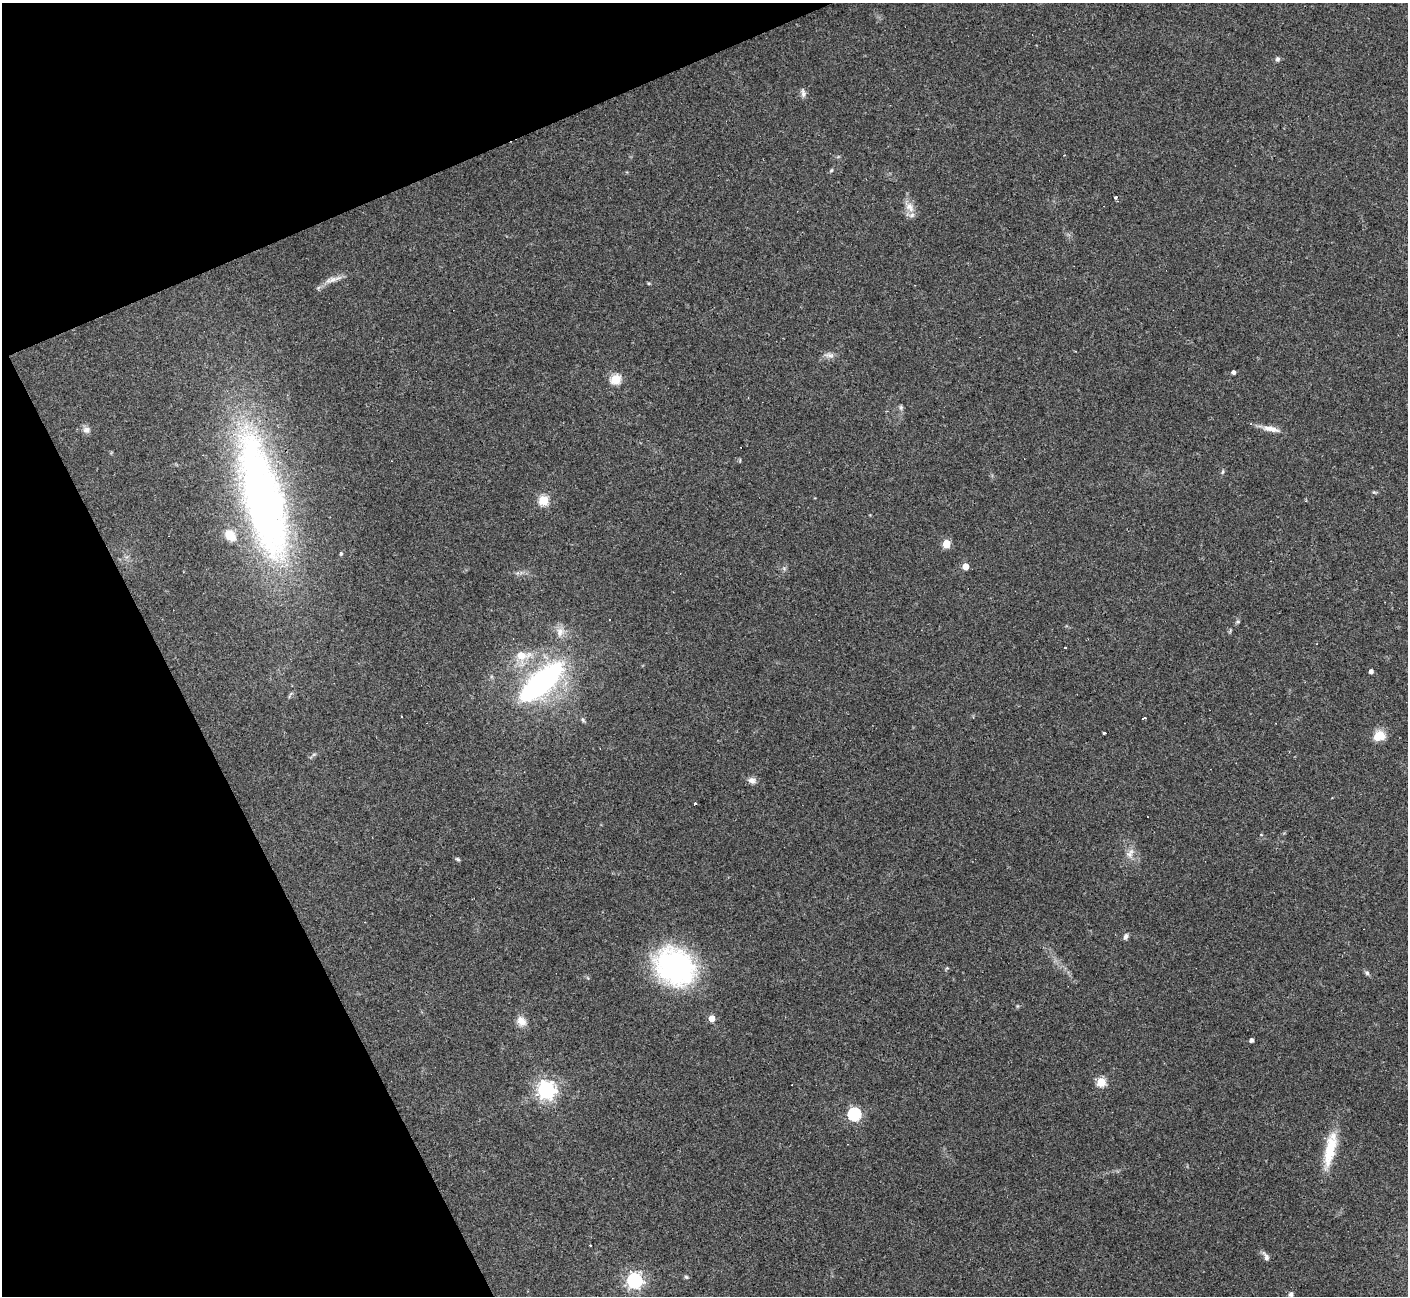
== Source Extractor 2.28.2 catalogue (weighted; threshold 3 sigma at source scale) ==
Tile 5 of 4 x 4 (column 1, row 2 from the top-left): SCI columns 1-1406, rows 2871-4164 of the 5622 x 5608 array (HDU 1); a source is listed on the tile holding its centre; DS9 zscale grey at full resolution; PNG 1410 x 1298 px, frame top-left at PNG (2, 3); no overlay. Shown black and unused: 21% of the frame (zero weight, under 3 of 4 exposures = <1% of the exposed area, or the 3 px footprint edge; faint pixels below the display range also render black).
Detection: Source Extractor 2.28.2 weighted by HDU 2 'WHT'; one run over the whole footprint, this tile lists its part. Background 0.0991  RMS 0.006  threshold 0.0269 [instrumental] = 3 sigma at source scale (4.5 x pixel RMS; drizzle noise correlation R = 1.50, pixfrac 1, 0.05/0.05 arcsec/px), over >= 5 px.
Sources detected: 52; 2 cosmic-ray / hot-pixel residue — not listed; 2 inside a brighter listed object's ellipse — not listed separately; the other 48 listed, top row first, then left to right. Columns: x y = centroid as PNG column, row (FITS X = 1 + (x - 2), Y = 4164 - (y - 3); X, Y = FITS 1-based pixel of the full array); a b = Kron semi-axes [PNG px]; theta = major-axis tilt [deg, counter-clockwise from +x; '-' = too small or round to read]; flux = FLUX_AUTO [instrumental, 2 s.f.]
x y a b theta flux
1277 59 6 6 - 1.3
803 93 12 6 -81 2.1
1064 155 3 3 - 0.41
831 170 5 4 - 0.79
1115 198 3 3 - 6.5
910 207 16 11 -59 5.8
333 279 27 6 17 4.6
829 355 15 6 -8 2.7
1234 372 4 4 - 2
615 379 5 5 - 39
901 407 7 5 -71 1.2
1271 429 23 7 -12 5.3
86 430 9 9 - 2.6
1222 472 6 4 87 0.8
1374 492 6 4 -18 0.78
263 498 162 45 -76 310
543 500 5 5 - 38
946 544 5 5 - 20
341 554 5 4 - 0.74
965 566 5 4 - 9.3
560 632 13 10 84 4.8
521 655 13 8 1 10
1371 671 4 4 - 2.1
541 682 32 12 42 200
401 716 3 2 - 0.99
1144 718 4 3 - 1.9
583 720 8 4 -55 1
1104 733 3 3 - 1.1
1379 736 15 12 21 7.7
752 780 10 7 -43 2.9
695 804 3 3 - 2.7
1129 854 10 8 -25 3.3
458 859 6 4 -27 0.96
1126 936 8 6 76 1.8
675 966 41 33 -37 120
947 968 5 5 - 0.73
1367 973 7 6 - 1.3
712 1018 4 4 - 8.9
521 1021 14 10 -49 5
1251 1040 4 4 - 1.5
1101 1082 5 5 - 33
546 1090 7 6 - 280
854 1114 6 6 - 88
1330 1150 44 12 78 21
1266 1256 13 6 -62 2.3
686 1277 6 5 - 0.92
634 1280 6 6 - 170
1291 1294 7 5 64 1.6
Overlapping masked pixels (flux is a lower limit): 1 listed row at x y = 263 498